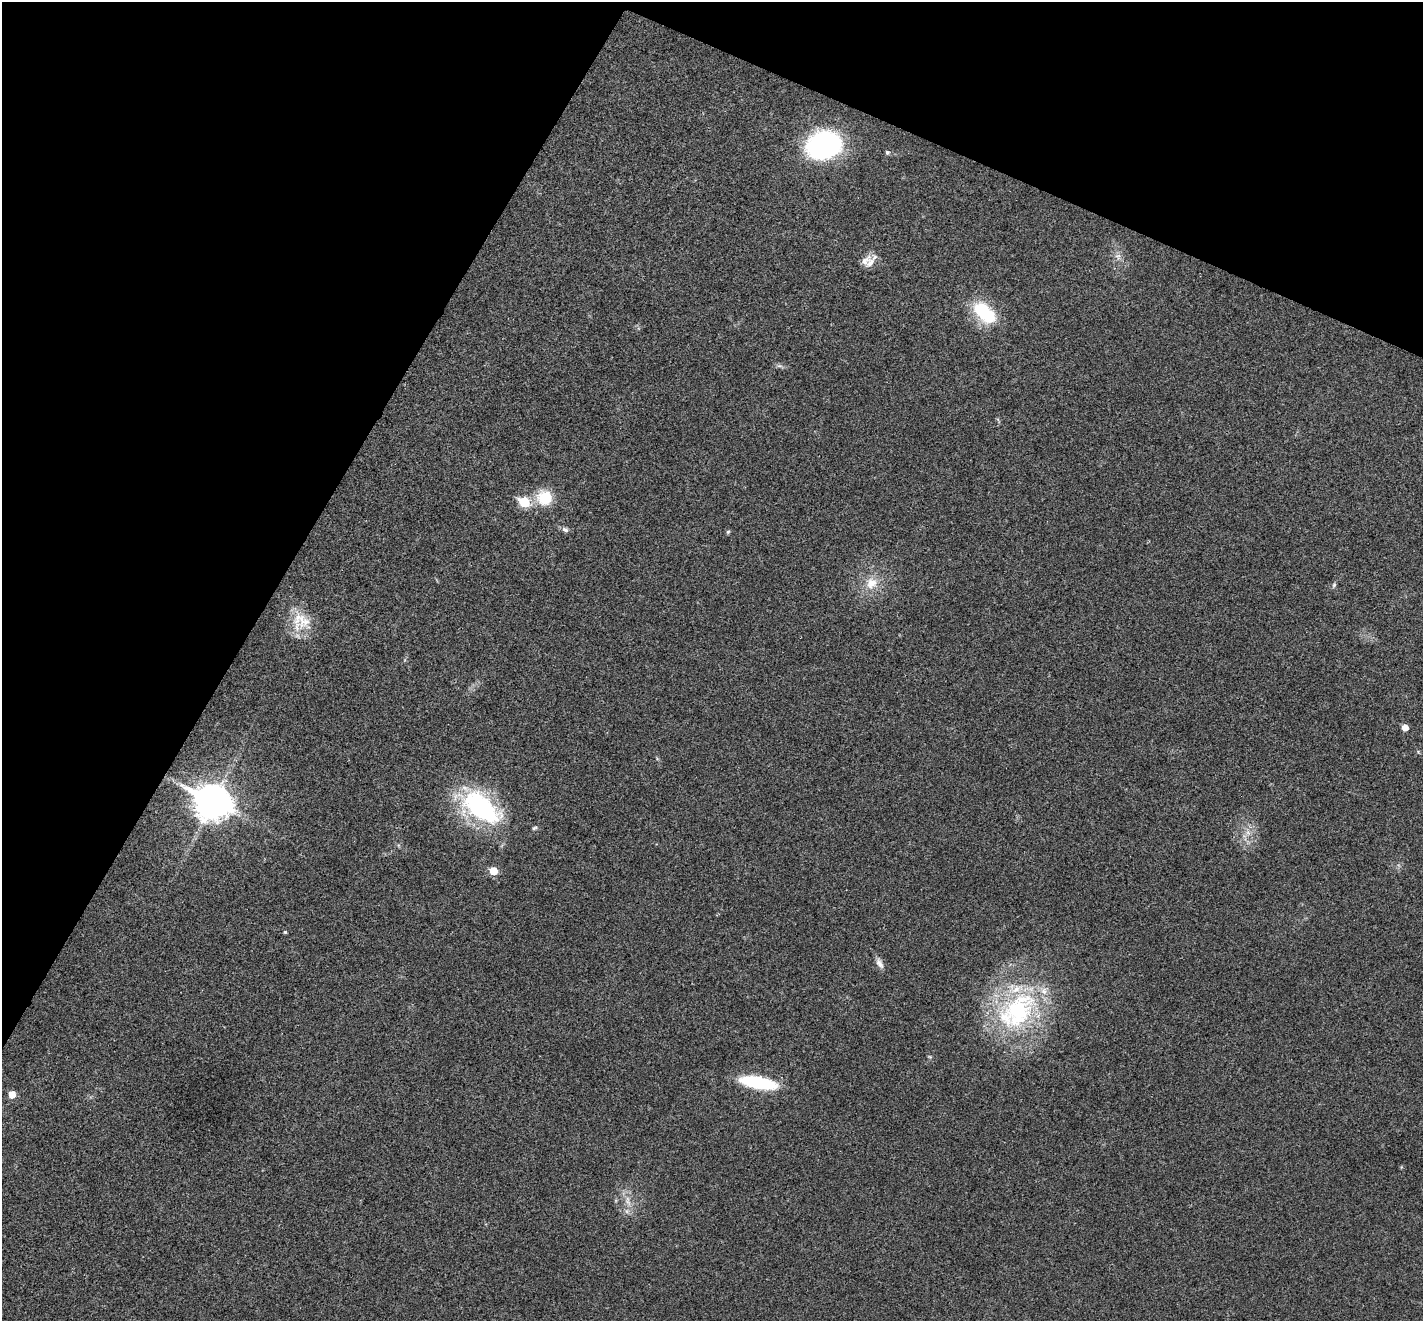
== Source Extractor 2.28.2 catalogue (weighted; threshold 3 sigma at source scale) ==
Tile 2 of 4 x 4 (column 2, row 1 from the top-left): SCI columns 1425-2845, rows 4103-5421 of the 5693 x 5703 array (HDU 1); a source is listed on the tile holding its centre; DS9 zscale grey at full resolution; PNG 1425 x 1323 px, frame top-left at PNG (2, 2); no overlay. Shown black and unused: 25% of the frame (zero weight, under 3 of 4 exposures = <1% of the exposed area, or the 3 px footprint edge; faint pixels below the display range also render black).
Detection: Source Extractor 2.28.2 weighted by HDU 2 'WHT'; one run over the whole footprint, this tile lists its part. Background 0.0217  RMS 0.0043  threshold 0.0195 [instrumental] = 3 sigma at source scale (4.5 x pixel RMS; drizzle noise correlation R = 1.50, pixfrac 1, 0.05/0.05 arcsec/px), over >= 5 px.
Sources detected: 28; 2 inside a brighter listed object's ellipse — not listed separately; the other 26 listed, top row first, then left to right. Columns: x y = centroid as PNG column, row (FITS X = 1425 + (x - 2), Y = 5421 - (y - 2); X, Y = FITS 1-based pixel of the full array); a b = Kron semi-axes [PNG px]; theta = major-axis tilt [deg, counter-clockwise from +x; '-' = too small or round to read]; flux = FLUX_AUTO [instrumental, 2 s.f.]
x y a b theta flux
824 145 35 27 15 64
887 152 6 5 - 0.77
1118 256 8 8 - 1.9
865 261 20 11 44 3.7
984 313 30 17 -44 23
779 366 8 4 0 1
545 498 18 18 - 12
524 502 7 6 - 21
565 530 9 6 -22 1.4
728 532 6 5 - 0.6
871 583 18 16 52 8
1334 585 7 5 70 0.83
301 620 32 20 -32 13
1405 727 5 5 - 4.2
212 802 13 11 -24 880
480 807 52 27 -36 57
534 828 7 4 20 0.67
1248 832 7 6 - 1.8
494 871 6 5 - 8.7
285 932 4 3 - 0.66
879 963 15 7 -62 2.3
1017 1011 64 41 45 68
758 1082 33 10 -10 36
12 1094 6 5 - 5.2
628 1202 11 7 -56 2.5
627 1211 7 4 72 1